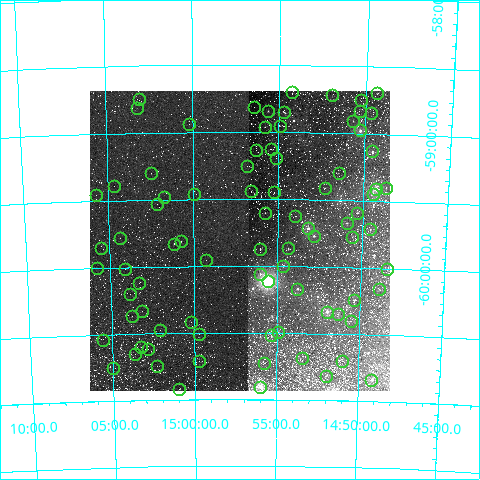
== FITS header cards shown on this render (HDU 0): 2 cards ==
NAXIS1  =                  300
NAXIS2  =                  300

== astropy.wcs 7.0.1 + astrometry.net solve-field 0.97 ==
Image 300 x 300 px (HDU 0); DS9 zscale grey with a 90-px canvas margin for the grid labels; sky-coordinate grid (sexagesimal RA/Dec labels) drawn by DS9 from the SOLVED WCS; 84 Tycho-2 reference stars matched to detected sources circled (green)
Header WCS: RA---TAN/DEC--TAN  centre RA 14:57:16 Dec -59:49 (224.32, -59.81 deg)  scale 26.9 arcsec/px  FOV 134.6' x 134.6'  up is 0 deg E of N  parity normal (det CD < 0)
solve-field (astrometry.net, Tycho-2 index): VERIFIED the header's WCS against the Tycho-2 star catalogue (verified at 5 index scales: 9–53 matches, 0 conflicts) and refined it, rather than solving blind
Solved WCS: RA---TAN-SIP/DEC--TAN-SIP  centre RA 14:57:16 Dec -59:49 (224.32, -59.81 deg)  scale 26.9 arcsec/px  FOV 134.6' x 134.5'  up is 0 deg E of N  parity normal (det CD < 0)
The solver's refit moves the header's centre by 1.9 arcsec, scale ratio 0.9996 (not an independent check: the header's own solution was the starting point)
Tycho-2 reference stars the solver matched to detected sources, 84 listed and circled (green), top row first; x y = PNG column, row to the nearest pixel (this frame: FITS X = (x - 90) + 1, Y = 300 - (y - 91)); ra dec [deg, ICRS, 3 dp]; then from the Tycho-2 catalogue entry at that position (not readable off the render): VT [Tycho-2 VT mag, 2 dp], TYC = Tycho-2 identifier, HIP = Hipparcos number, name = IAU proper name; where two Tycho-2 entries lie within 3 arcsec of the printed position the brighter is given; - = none
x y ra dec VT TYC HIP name
292 92 223.560 -58.705 10.20 8693-509-1 - -
377 93 222.339 -58.698 10.96 8692-1073-1 - -
332 95 222.982 -58.718 11.40 8692-1054-1 - -
139 99 225.763 -58.750 11.19 8693-733-1 - -
361 100 222.564 -58.751 10.86 8692-1429-1 - -
254 107 224.113 -58.817 11.18 8693-144-1 - -
137 108 225.796 -58.812 11.38 8693-647-1 - -
268 111 223.906 -58.843 9.70 8693-6-1 - -
360 111 222.585 -58.832 11.98 8692-1136-1 - -
284 112 223.671 -58.847 10.33 8693-104-1 - -
371 113 222.425 -58.847 12.26 8692-1772-1 - -
353 121 222.674 -58.907 10.39 8692-834-1 - -
189 124 225.050 -58.936 9.47 8693-196-1 - -
280 126 223.736 -58.951 10.84 8693-298-1 - -
265 127 223.948 -58.961 11.20 8693-84-1 - -
360 130 222.567 -58.977 6.99 8692-1220-1 72569 -
271 149 223.853 -59.125 9.91 8693-82-1 - -
256 150 224.077 -59.135 11.79 8693-493-1 - -
372 151 222.382 -59.132 8.59 8692-1481-1 72507 -
276 158 223.780 -59.192 10.90 8693-442-1 - -
247 166 224.208 -59.253 10.99 8693-22-1 - -
151 173 225.615 -59.300 9.85 8693-38-1 - -
339 173 222.867 -59.298 11.60 8692-1147-1 - -
114 186 226.161 -59.389 11.58 8693-716-1 - -
325 188 223.061 -59.411 10.78 8692-120-1 - -
386 188 222.161 -59.398 10.71 8692-914-1 - -
376 189 222.312 -59.407 6.81 8692-506-1 72482 -
251 191 224.145 -59.438 11.66 8693-286-1 - -
274 192 223.807 -59.447 10.60 8693-148-1 - -
194 194 224.981 -59.459 10.78 8693-202-1 - -
373 194 222.356 -59.447 8.59 8692-162-1 72497 -
96 195 226.426 -59.452 10.50 8693-778-1 - -
164 197 225.421 -59.482 11.21 8693-234-1 - -
157 204 225.532 -59.530 10.53 8693-69-1 - -
265 213 223.941 -59.603 10.75 8693-167-1 - -
357 213 222.584 -59.592 9.00 8692-872-1 - -
295 216 223.498 -59.626 10.36 8693-93-1 - -
347 223 222.729 -59.670 9.65 8692-481-1 - -
308 228 223.304 -59.715 8.08 8692-585-1 72831 -
370 229 222.378 -59.711 9.33 8692-281-1 - -
314 236 223.215 -59.771 8.69 8692-369-1 - -
352 237 222.644 -59.771 11.24 8692-499-1 - -
120 238 226.091 -59.778 11.70 8693-654-1 - -
181 241 225.187 -59.812 7.37 8693-135-1 73458 -
174 244 225.291 -59.831 10.36 8693-103-1 - -
101 248 226.374 -59.850 11.29 8693-726-1 - -
288 248 223.593 -59.866 10.66 8693-185-1 - -
260 249 224.010 -59.876 12.10 8693-73-1 - -
206 260 224.815 -59.954 10.79 8693-209-1 - -
283 266 223.665 -59.995 8.81 8693-189-1 - -
97 268 226.447 -59.998 11.33 8693-606-1 - -
125 269 226.028 -60.011 10.02 9020-2479-1 - -
387 269 222.108 -60.004 10.71 9007-59-1 - -
260 274 224.008 -60.059 10.39 9020-748-1 - -
268 281 223.894 -60.114 5.31 9020-2567-1 73036 -
139 283 225.825 -60.119 10.46 9020-1337-1 - -
297 289 223.446 -60.168 8.46 9020-1343-1 - -
379 289 222.219 -60.158 10.92 9007-4447-1 - -
130 294 225.964 -60.199 11.81 9020-1957-1 - -
354 300 222.589 -60.243 10.24 9007-5116-1 - -
142 311 225.791 -60.329 11.11 9020-274-1 - -
327 312 222.994 -60.335 7.91 9020-1075-1 72713 -
338 314 222.825 -60.352 10.29 9007-4359-1 - -
132 316 225.941 -60.365 10.43 9020-2147-1 - -
351 321 222.628 -60.402 10.65 9007-3245-1 - -
191 322 225.050 -60.417 10.99 9020-790-1 - -
160 330 225.521 -60.474 10.86 9020-658-1 - -
278 332 223.734 -60.491 10.73 9020-1427-1 - -
199 334 224.931 -60.508 10.83 9020-943-1 - -
271 335 223.836 -60.518 8.60 9020-1153-1 73017 -
103 340 226.397 -60.539 11.29 9020-2244-1 - -
141 347 225.816 -60.598 9.77 9020-2300-1 - -
148 349 225.711 -60.613 11.09 9020-2083-1 - -
135 354 225.911 -60.649 10.82 9020-1977-1 - -
302 358 223.353 -60.689 12.00 9020-1223-1 - -
199 361 224.935 -60.710 11.38 9020-322-1 - -
342 361 222.747 -60.702 10.72 9007-1307-1 - -
264 363 223.942 -60.727 11.69 9020-763-1 - -
157 366 225.578 -60.744 10.66 9020-2373-1 - -
113 368 226.251 -60.751 8.71 9020-2558-1 - -
326 376 222.991 -60.815 10.97 9020-913-1 - -
371 380 222.291 -60.838 9.02 9007-5005-1 - -
260 387 223.992 -60.906 6.80 9020-1353-1 73067 -
179 389 225.247 -60.919 9.78 9020-2277-1 - -